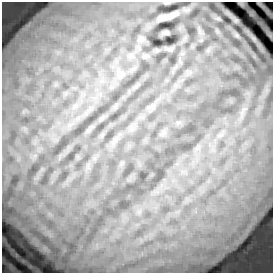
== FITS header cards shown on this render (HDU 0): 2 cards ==
NAXIS1  =                  271 / length of data axis 1
NAXIS2  =                  271 / length of data axis 2

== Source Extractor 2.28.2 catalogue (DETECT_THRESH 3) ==
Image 271 x 271 px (HDU 0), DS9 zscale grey, 1 PNG px = 1 image px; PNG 275 x 275 px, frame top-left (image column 1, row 271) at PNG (2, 2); no overlay
Background 0.515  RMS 0.11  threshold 0.325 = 3 sigma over >= 5 px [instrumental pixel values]
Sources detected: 4; all 4 listed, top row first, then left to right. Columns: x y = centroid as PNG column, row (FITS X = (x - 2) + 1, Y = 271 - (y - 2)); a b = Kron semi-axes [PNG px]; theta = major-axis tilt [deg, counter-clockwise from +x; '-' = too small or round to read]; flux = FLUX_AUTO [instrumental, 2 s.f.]
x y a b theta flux
166 3 8 3 0 10
167 16 19 5 16 73
142 39 9 7 65 27
131 56 9 7 17 30
At the frame edge (FLAGS 8, measured only in part): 1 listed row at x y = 166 3